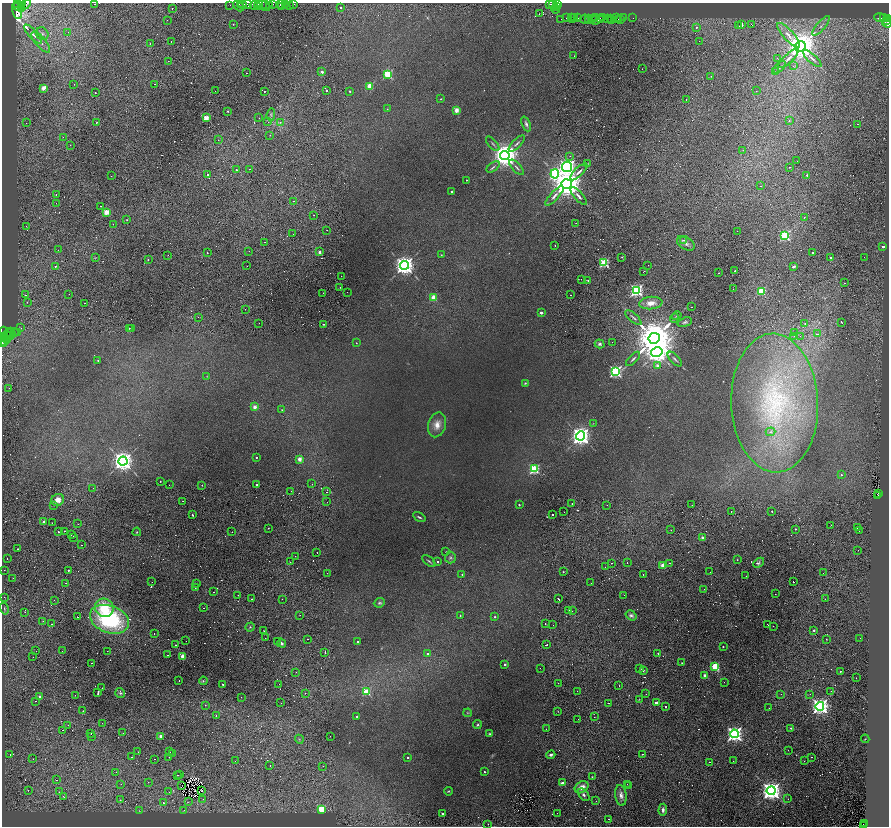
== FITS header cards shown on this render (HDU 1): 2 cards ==
NAXIS1  =                 1773
NAXIS2  =                 1648

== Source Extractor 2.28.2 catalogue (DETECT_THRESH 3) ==
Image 1773 x 1648 px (HDU 1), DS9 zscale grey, zoomed out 1/2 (1 PNG px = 2 x 2 image px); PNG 891 x 828 px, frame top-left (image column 1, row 1647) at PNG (2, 3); each listed source drawn as its Kron ellipse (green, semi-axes under 4 px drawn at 4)
Background 0.483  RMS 0.052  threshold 0.156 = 3 sigma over >= 5 px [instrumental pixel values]
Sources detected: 925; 373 cannot appear on this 1/2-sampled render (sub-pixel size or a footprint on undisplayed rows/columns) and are neither listed nor drawn; of the other 552, the 500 brightest by FLUX_AUTO listed and drawn (52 fainter detections omitted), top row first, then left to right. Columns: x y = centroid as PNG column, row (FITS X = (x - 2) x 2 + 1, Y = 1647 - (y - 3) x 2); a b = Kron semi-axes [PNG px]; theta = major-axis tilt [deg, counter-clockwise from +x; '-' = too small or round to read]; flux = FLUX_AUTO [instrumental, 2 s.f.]
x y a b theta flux
17 3 3 1 - 1800
22 3 4 1 - 1700
265 3 4 2 - 490
26 4 6 4 46 3900
95 4 2 2 - 36
241 4 2 1 - 740
243 4 3 2 - 1200
247 4 4 3 - 550
258 4 2 2 - 1400
272 4 2 1 - 410
281 4 3 2 - 160
286 4 4 2 - 810
293 4 3 1 - 370
550 4 4 2 - 390
553 4 3 2 - 540
557 4 3 2 - 1500
230 5 3 1 - 210
254 5 4 2 - 1300
270 5 4 2 - 1400
290 5 3 2 - 230
18 6 4 3 - 5600
21 6 3 2 - 2200
239 6 6 2 -45 200
264 6 7 2 -23 670
258 7 2 1 - 570
281 7 2 1 - 52
340 7 2 2 - 12
556 7 2 2 - 480
22 8 2 2 - 1700
172 8 2 2 - 80
556 9 5 3 - 1000
17 10 8 5 -77 4700
539 14 2 1 - 25
596 17 3 1 - 380
567 18 3 2 - 43
571 18 2 2 - 780
575 18 2 1 - 830
578 18 3 2 - 630
589 18 3 2 - 970
603 18 3 1 - 350
616 18 2 2 - 590
624 18 3 1 - 500
633 18 2 1 - 48
880 18 6 2 -13 640
883 18 2 1 - 500
888 18 2 2 - 870
560 19 3 1 - 230
573 19 3 2 - 640
585 19 5 2 - 880
592 19 3 2 - 150
601 19 4 2 - 1300
607 19 2 1 - 320
611 19 2 1 - 82
618 19 2 1 - 24
620 19 3 2 - 190
167 20 2 1 - 13
595 20 5 2 - 440
588 21 2 1 - 690
612 21 2 1 - 46
887 21 3 1 - 790
887 23 5 3 - 1300
233 24 2 1 - 25
742 24 4 2 - 140
751 25 2 1 - 28
738 26 2 1 - 29
821 26 12 4 50 43
697 27 3 3 - 17
68 32 2 1 - 4.6
33 34 12 3 -47 37
42 34 7 6 - 34
789 35 16 5 -47 93
171 41 2 1 - 8.4
699 41 2 1 - 8.7
41 42 13 5 -49 59
150 43 3 2 - 8
800 47 6 5 - 22000
574 56 2 1 - 12
777 58 2 1 - 8.4
788 58 13 4 43 46
812 58 12 3 -42 32
168 61 2 1 - 25
793 66 3 2 - 9.7
780 67 8 2 46 16
642 69 2 1 - 10
322 72 2 2 - 59
776 72 2 1 - 12
246 73 2 2 - 49
388 74 3 3 - 720
711 76 2 1 - 12
74 84 2 1 - 6.1
154 84 2 2 - 36
370 86 3 3 - 350
43 88 2 2 - 180
215 91 2 1 - 7.1
264 91 2 2 - 9.6
327 91 2 2 - 12
350 91 2 2 - 19
756 91 2 2 - 16
95 93 2 1 - 5.9
441 99 3 2 - 6.1
686 99 2 1 - 15
387 109 3 2 - 5.4
457 110 2 2 - 220
228 111 2 2 - 11
271 115 6 4 84 19
206 118 2 2 - 250
259 118 2 1 - 13
789 121 2 2 - 84
268 122 3 2 - 8.4
280 122 2 2 - 12
26 123 2 1 - 12
96 123 2 1 - 14
526 124 8 4 -67 24
857 124 2 2 - 21
270 135 2 2 - 5.4
63 137 2 1 - 6.8
218 140 2 1 - 8
517 143 10 3 45 21
493 144 9 3 -48 17
70 145 2 1 - 8.7
743 150 2 2 - 7.2
505 156 5 4 - 16000
570 156 2 1 - 13
797 161 2 2 - 15
588 163 3 3 - 5.9
493 167 7 3 36 19
517 167 10 3 -47 20
567 167 5 5 - 5100
789 167 2 1 - 24
250 169 2 1 - 18
236 170 2 2 - 5.5
579 172 11 3 44 39
555 174 4 4 - 1500
208 175 2 2 - 11
807 175 2 2 - 15
111 176 2 1 - 6.2
467 180 2 2 - 9.2
567 184 5 5 - 26000
761 186 2 1 - 130
452 191 2 2 - 22
56 194 2 1 - 22
554 196 13 4 48 44
578 196 11 3 -48 38
293 201 2 1 - 40
56 203 2 1 - 39
100 206 2 1 - 33
106 212 3 2 - 320
314 215 2 1 - 11
804 217 3 2 - 6.7
127 220 2 2 - 6.5
576 223 2 1 - 32
113 224 2 1 - 44
26 226 2 1 - 7.3
327 230 2 1 - 5.4
737 231 2 1 - 13
293 234 2 1 - 94
785 236 3 3 - 1000
683 240 2 1 - 39
265 242 2 1 - 17
686 243 10 6 -32 52
555 246 2 1 - 11
883 246 2 2 - 38
58 250 2 1 - 7.9
249 251 2 1 - 15
207 252 2 1 - 66
319 252 2 2 - 73
812 252 2 2 - 23
168 255 2 1 - 5.1
441 255 2 2 - 9.2
622 257 2 2 - 7.2
864 257 2 1 - 5.3
95 258 3 2 - 5.3
831 258 2 2 - 24
148 260 2 2 - 11
604 263 3 3 - 940
404 265 4 4 - 8100
648 265 2 1 - 6.8
55 266 2 2 - 9.4
247 266 2 1 - 11
794 266 3 2 - 54
735 270 2 2 - 49
644 271 2 1 - 35
719 273 2 1 - 12
341 276 2 1 - 16
581 279 2 1 - 15
587 280 2 2 - 23
845 283 2 1 - 21
340 287 2 1 - 5.4
733 289 2 1 - 44
636 290 4 4 - 1900
761 291 3 3 - 340
347 292 2 1 - 10
323 293 2 2 - 85
69 294 2 1 - 79
25 295 2 2 - 13
570 295 2 1 - 8.4
433 297 3 2 - 240
27 302 2 2 - 9.8
85 303 2 2 - 65
651 303 12 6 5 100
691 307 2 2 - 29
245 309 2 1 - 12
541 313 2 2 - 67
677 316 5 2 - 7.5
198 317 2 1 - 49
633 318 10 3 -41 20
675 318 5 3 - 11
685 322 7 4 19 24
842 322 3 1 - 78
259 323 2 1 - 11
805 323 2 2 - 42
324 324 2 2 - 6.8
21 328 2 2 - 5.2
129 328 2 1 - 36
131 329 2 1 - 7.6
795 332 2 2 - 7.2
8 333 4 2 - 1700
14 333 3 2 - 1500
18 333 2 1 - 340
3 334 7 3 -87 2100
11 334 6 2 -85 2500
817 334 2 1 - 32
794 336 2 2 - 6.5
800 336 2 2 - 6.5
4 337 4 1 - 2200
7 337 5 3 - 2900
654 338 6 5 - 51000
2 341 6 2 85 1300
4 341 3 2 - 990
612 342 2 1 - 5.1
356 343 2 2 - 5.1
600 344 5 4 - 26
657 352 6 5 - 10000
633 359 9 3 45 19
675 359 9 3 -46 21
98 360 2 2 - 12
657 366 2 2 - 68
616 371 4 3 - 1800
207 376 3 2 - 4.8
525 383 4 3 - 12
9 388 2 1 - 12
775 403 69 43 -88 1900
255 407 2 2 - 140
282 410 2 2 - 5.9
593 423 3 2 - 5.4
437 425 13 8 73 110
770 432 5 4 - 25
581 436 4 4 - 7300
256 457 2 2 - 17
300 459 2 2 - 150
123 461 4 4 - 8800
534 469 3 3 - 930
841 475 3 3 - 14
160 481 2 1 - 4.9
312 484 2 1 - 4.8
169 485 2 1 - 14
202 485 2 2 - 4.9
257 485 2 2 - 23
93 488 2 1 - 12
291 491 2 1 - 12
326 492 2 2 - 8
878 493 2 1 - 12
877 496 4 2 - 180
58 500 6 6 - 98
183 501 2 1 - 44
327 502 2 1 - 8.7
572 504 2 2 - 14
54 505 2 2 - 9.1
519 505 2 2 - 14
607 505 2 1 - 20
692 505 2 1 - 49
731 511 2 2 - 18
772 511 2 2 - 150
564 512 2 1 - 70
552 514 2 2 - 8.1
192 515 2 2 - 10
419 517 7 2 -31 16
44 521 2 2 - 69
52 523 2 1 - 28
78 524 2 1 - 13
831 525 2 1 - 6.3
268 528 2 2 - 6
857 528 2 1 - 7.9
795 529 2 2 - 9.5
671 530 2 1 - 22
65 531 2 1 - 18
859 531 3 1 - 15
58 532 2 1 - 73
137 532 4 3 - 9.5
232 532 2 1 - 4.5
71 535 2 1 - 17
73 538 3 1 - 94
703 538 2 2 - 93
81 545 2 2 - 28
18 549 2 2 - 10
858 550 2 1 - 33
446 552 2 2 - 13
317 553 2 1 - 65
295 556 2 1 - 17
450 557 6 5 - 22
7 559 2 1 - 15
737 560 3 2 - 6.5
429 561 8 2 -39 15
291 562 2 1 - 45
438 562 2 2 - 12
612 563 2 1 - 19
627 563 2 1 - 22
669 563 2 2 - 73
759 563 6 4 42 31
663 565 2 2 - 160
605 567 2 1 - 10
4 570 2 1 - 6.5
68 570 2 2 - 11
563 572 2 1 - 37
710 572 2 1 - 10
327 573 2 1 - 24
823 573 2 1 - 13
462 574 2 2 - 8.9
643 575 2 1 - 4.9
746 576 2 2 - 15
13 578 2 1 - 13
152 582 2 1 - 13
793 582 2 1 - 11
66 583 2 1 - 140
197 583 2 2 - 37
591 583 2 1 - 12
195 588 2 1 - 73
704 589 2 1 - 9.7
214 592 2 1 - 12
775 594 2 1 - 21
238 595 2 2 - 22
624 595 2 1 - 5.7
4 597 2 1 - 94
252 599 2 2 - 6.1
282 599 2 1 - 15
558 599 2 2 - 120
825 599 2 1 - 6.7
54 600 2 1 - 13
379 603 6 4 22 19
104 608 10 9 - 360
204 608 2 1 - 15
4 609 6 3 -76 14
568 610 3 3 - 11
572 611 2 2 - 13
25 612 2 1 - 5.8
300 615 2 1 - 17
631 615 6 4 -35 24
460 616 2 2 - 6.1
77 617 2 1 - 36
495 617 2 2 - 20
109 619 20 13 -21 1300
43 621 2 1 - 7.6
545 623 2 2 - 36
52 624 2 1 - 120
553 625 2 2 - 78
768 625 2 1 - 26
773 626 2 1 - 12
250 627 5 3 - 12
814 630 2 2 - 17
264 631 2 1 - 17
154 634 2 1 - 8
265 638 2 2 - 44
860 638 2 1 - 64
308 639 2 1 - 21
826 639 2 1 - 18
186 641 2 1 - 69
278 641 2 1 - 21
357 642 2 2 - 22
282 643 5 4 - 24
176 645 2 1 - 61
547 645 2 2 - 60
723 647 2 2 - 11
36 651 2 1 - 7.6
62 651 2 1 - 17
107 651 3 2 - 24
325 652 3 2 - 68
658 653 2 2 - 14
427 654 2 2 - 19
168 655 2 1 - 12
183 656 3 2 - 240
33 657 2 1 - 12
91 663 2 2 - 17
682 663 2 2 - 5.9
505 664 2 2 - 46
715 666 3 3 - 370
540 668 2 1 - 15
640 669 2 2 - 11
643 670 2 2 - 10
296 672 2 1 - 10
840 672 2 2 - 6.7
705 676 3 3 - 72
856 678 2 1 - 30
179 680 2 1 - 17
203 681 4 4 - 13
724 682 2 1 - 8
558 683 2 2 - 12
223 684 2 2 - 18
279 684 2 1 - 35
619 686 2 1 - 16
102 688 2 1 - 24
577 691 2 1 - 7.6
831 691 2 1 - 11
366 692 3 3 - 400
98 693 3 2 - 140
120 693 5 5 - 18
305 693 2 1 - 11
646 694 2 1 - 12
781 694 2 2 - 7.3
810 694 2 2 - 5.7
75 695 2 1 - 26
40 696 2 2 - 26
241 697 2 1 - 13
639 699 2 2 - 5.1
36 701 2 1 - 19
281 703 2 1 - 18
608 703 2 1 - 19
656 703 2 2 - 66
205 705 2 2 - 11
820 706 4 4 - 5400
665 707 2 2 - 61
769 708 2 1 - 11
83 711 2 1 - 7.4
558 711 3 2 - 5.3
468 713 4 4 - 10
216 716 2 1 - 12
357 717 2 2 - 15
594 717 2 1 - 12
578 719 2 1 - 7.6
102 723 2 2 - 19
68 725 2 1 - 34
477 725 4 3 - 14
791 728 2 2 - 15
546 729 2 1 - 7
63 730 2 1 - 51
123 733 2 2 - 26
91 734 2 1 - 20
490 734 4 3 - 13
734 734 4 4 - 4300
91 736 2 1 - 22
161 736 2 2 - 96
330 736 2 1 - 43
299 739 4 2 - 8.6
865 739 4 2 - 6.7
788 750 2 1 - 8.3
138 752 2 1 - 7.7
170 752 2 1 - 8
173 753 2 1 - 10
643 754 2 2 - 7.4
10 755 2 1 - 12
551 755 4 3 - 27
131 757 2 1 - 9.7
169 757 2 1 - 35
408 757 2 2 - 16
811 757 2 2 - 58
33 759 2 1 - 8.4
155 759 2 1 - 18
235 761 2 1 - 45
733 761 2 1 - 11
804 761 2 1 - 37
709 762 2 1 - 87
270 765 2 1 - 11
323 766 2 2 - 6.4
116 772 2 1 - 10
484 772 2 2 - 11
180 774 2 1 - 9
177 775 2 1 - 33
592 777 2 1 - 5.8
56 780 2 1 - 22
148 782 2 2 - 5.9
562 783 2 2 - 77
121 784 2 2 - 8.2
627 784 2 1 - 15
181 785 3 1 - 4.5
629 786 2 1 - 39
582 787 7 5 35 95
28 790 2 1 - 5.2
202 790 2 1 - 4.6
448 791 4 3 - 9.4
771 791 4 4 - 8300
59 792 2 1 - 120
169 792 2 1 - 17
584 795 7 4 -47 31
621 795 10 5 -82 51
64 796 2 2 - 17
203 799 2 2 - 8.3
788 799 2 2 - 39
120 800 3 3 - 7.9
596 801 2 1 - 23
188 802 3 2 - 4.9
163 803 2 2 - 15
321 809 3 3 - 450
184 810 2 2 - 8.3
663 810 6 3 88 40
139 811 3 2 - 5.1
557 813 2 1 - 9.7
443 814 2 2 - 40
608 819 2 2 - 51
488 824 2 1 - 14
864 824 2 1 - 16
864 826 3 1 - 50
At the frame edge (FLAGS 8, measured only in part): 8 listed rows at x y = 17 3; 22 3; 26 4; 888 18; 3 334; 4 337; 2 341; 864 826
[52 fainter detections neither listed nor drawn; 373 sub-pixel or undisplayed-footprint detections neither listed nor drawn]